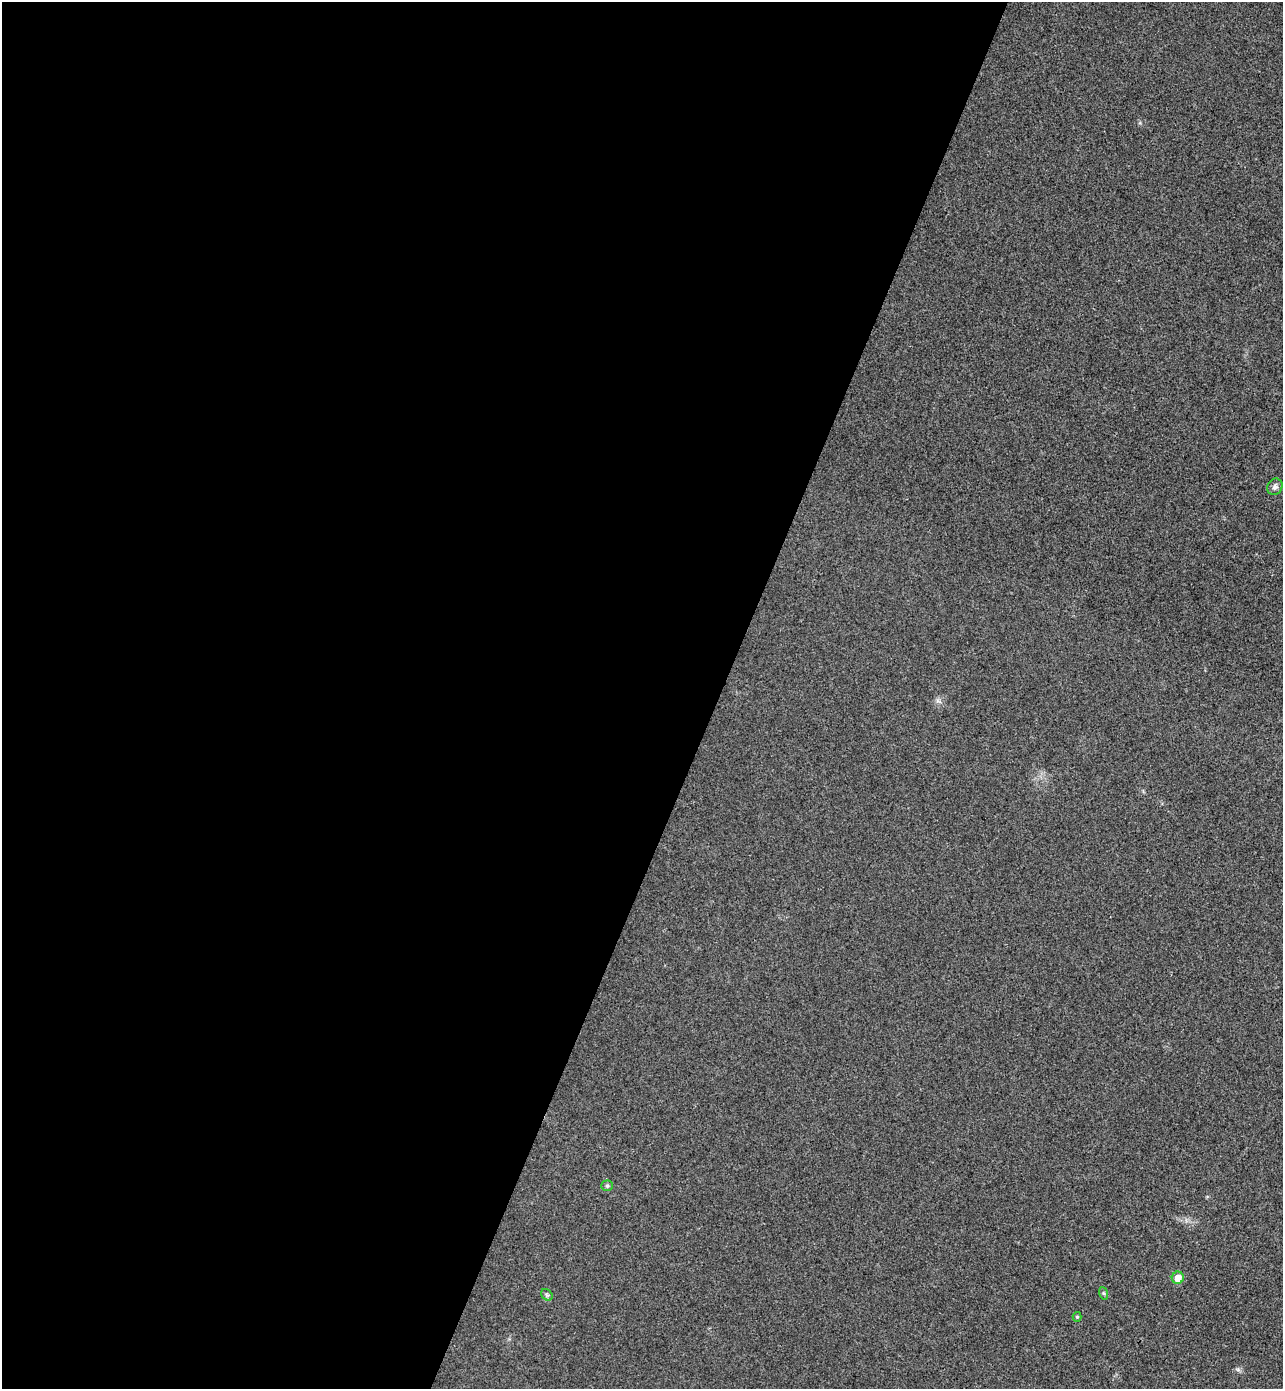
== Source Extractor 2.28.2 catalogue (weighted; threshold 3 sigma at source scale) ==
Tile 5 of 4 x 4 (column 1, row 2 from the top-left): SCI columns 193-1473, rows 2804-4190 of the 5641 x 5604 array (HDU 1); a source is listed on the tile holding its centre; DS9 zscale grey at full resolution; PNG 1285 x 1391 px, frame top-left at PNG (2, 2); each listed source drawn as its Kron ellipse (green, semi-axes under 4 px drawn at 4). Shown black and unused: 56% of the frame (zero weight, under 3 of 4 exposures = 6% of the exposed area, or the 3 px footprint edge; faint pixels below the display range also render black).
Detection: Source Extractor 2.28.2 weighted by HDU 2 'WHT'; one run over the whole footprint, this tile lists its part. Background 0.0198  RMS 0.0062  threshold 0.028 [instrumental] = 3 sigma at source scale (4.5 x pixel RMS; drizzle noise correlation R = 1.50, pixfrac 1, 0.05/0.05 arcsec/px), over >= 5 px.
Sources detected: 6; all 6 listed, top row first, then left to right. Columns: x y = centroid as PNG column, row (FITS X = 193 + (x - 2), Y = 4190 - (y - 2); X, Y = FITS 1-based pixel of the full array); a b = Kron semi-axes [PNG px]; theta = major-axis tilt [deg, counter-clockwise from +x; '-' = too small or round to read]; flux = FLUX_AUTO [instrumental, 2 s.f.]
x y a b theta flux
1275 487 8 7 - 2.2
607 1186 6 5 - 1.1
1178 1278 6 6 - 6.5
1103 1293 6 4 -71 0.91
547 1295 6 5 - 1.2
1077 1317 5 4 - 1.1